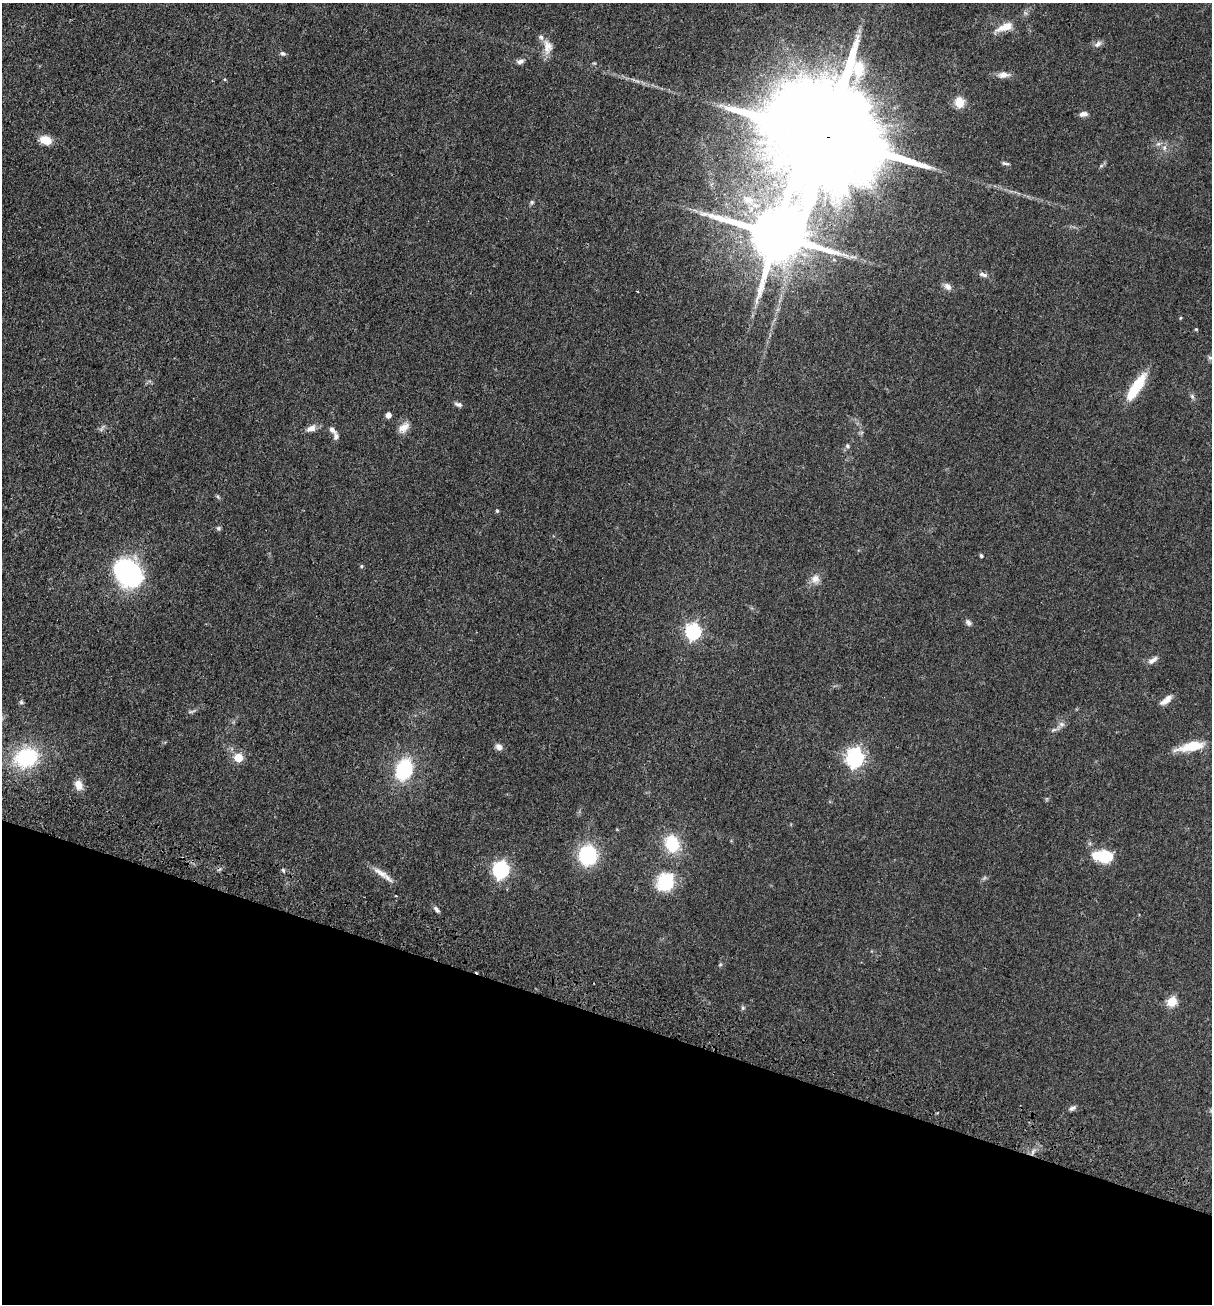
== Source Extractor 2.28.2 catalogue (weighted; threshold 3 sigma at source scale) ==
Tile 15 of 4 x 4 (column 3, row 4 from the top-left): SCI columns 2624-3833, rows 72-1373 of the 5369 x 5354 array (HDU 1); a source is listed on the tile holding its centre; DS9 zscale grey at full resolution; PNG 1214 x 1306 px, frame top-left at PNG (2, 3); no overlay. Shown black and unused: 22% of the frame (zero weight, under 3 of 4 exposures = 6% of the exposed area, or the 3 px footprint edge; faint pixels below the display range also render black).
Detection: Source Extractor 2.28.2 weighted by HDU 2 'WHT'; one run over the whole footprint, this tile lists its part. Background 0.0449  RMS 0.005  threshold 0.0225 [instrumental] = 3 sigma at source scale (4.5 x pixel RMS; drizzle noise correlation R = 1.50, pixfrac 1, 0.05/0.05 arcsec/px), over >= 5 px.
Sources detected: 66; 1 too faint to see at this stretch — not listed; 2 inside a brighter listed object's ellipse — not listed separately; the other 63 listed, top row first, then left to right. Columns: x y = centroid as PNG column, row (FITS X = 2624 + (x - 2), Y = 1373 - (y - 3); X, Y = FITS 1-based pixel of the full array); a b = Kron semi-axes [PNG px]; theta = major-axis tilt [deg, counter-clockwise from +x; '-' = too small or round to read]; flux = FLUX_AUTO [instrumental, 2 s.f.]
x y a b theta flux
1005 27 23 9 20 7.2
1098 44 11 7 42 2
547 47 20 12 -86 5.7
283 53 8 6 -29 1.1
520 61 10 6 22 1.7
1003 75 15 8 4 3.4
225 79 4 4 - 0.49
959 102 13 11 -85 6.1
1083 114 10 6 5 2.4
827 137 42 23 -20 27000
46 140 12 8 -16 7.4
1164 148 6 6 - 1.4
1005 163 11 4 -10 1
1101 166 7 4 19 0.8
748 200 19 11 -25 6.6
532 202 6 5 - 0.85
776 235 17 14 -8 4200
983 275 13 6 -14 1.9
947 286 11 8 -45 2.4
637 291 3 2 - 0.46
1181 318 4 3 - 0.5
1196 329 4 4 - 0.58
1210 358 8 5 5 1.1
1136 387 35 10 56 17
1192 396 9 5 -63 1.2
458 404 10 5 -14 1.5
388 415 5 4 - 3.1
404 427 15 9 34 4.4
311 428 13 8 26 3.1
332 430 11 6 -46 1.9
847 446 6 5 - 0.9
497 511 4 4 - 0.62
218 528 6 5 - 0.85
981 556 4 4 - 0.93
361 566 5 4 - 0.62
128 573 23 18 -44 90
815 579 12 11 - 3.7
968 622 9 6 -58 1.5
693 631 7 6 - 120
1152 660 14 6 31 2.6
1166 700 17 7 37 3.6
21 702 6 6 - 0.82
191 711 12 3 10 1
1061 724 9 8 - 1.9
1192 746 30 9 12 13
499 747 8 7 - 2.5
26 758 25 20 22 37
238 758 5 5 - 16
855 758 7 7 - 180
404 769 17 12 70 37
78 785 12 9 -68 4.8
672 844 17 13 -71 20
588 855 15 13 87 41
1104 857 21 12 -8 19
283 870 5 4 - 0.76
500 870 7 7 - 140
380 873 26 8 -35 5
665 882 17 15 63 25
436 909 9 5 -53 1.4
720 965 6 3 19 0.58
1172 1001 5 5 - 25
743 1008 6 5 - 0.83
1072 1108 11 6 26 1.5
Overlapping masked pixels (flux is a lower limit): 2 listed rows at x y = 827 137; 380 873
Isophote crosses this tile's border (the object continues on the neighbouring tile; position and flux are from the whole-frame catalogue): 1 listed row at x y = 1210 358